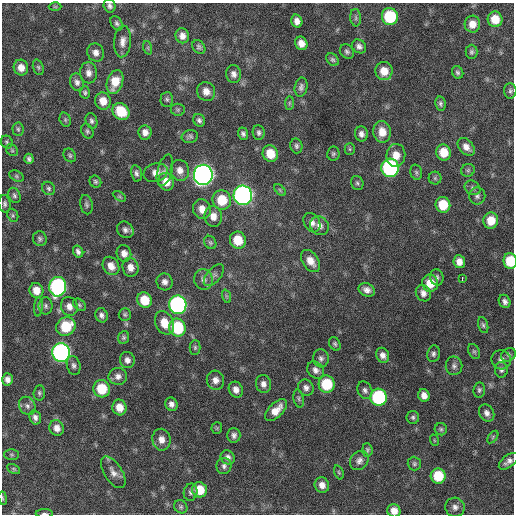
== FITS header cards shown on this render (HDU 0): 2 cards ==
NAXIS1  =                  512 / Axis length
NAXIS2  =                  512 / Axis length

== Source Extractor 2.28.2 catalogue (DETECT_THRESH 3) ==
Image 512 x 512 px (HDU 0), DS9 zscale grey, 1 PNG px = 1 image px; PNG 516 x 516 px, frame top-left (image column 1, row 512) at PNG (2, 3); each listed source drawn as its Kron ellipse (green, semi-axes under 4 px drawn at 4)
Background 642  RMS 19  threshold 58.3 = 3 sigma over >= 5 px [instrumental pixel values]
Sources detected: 185; all 185 listed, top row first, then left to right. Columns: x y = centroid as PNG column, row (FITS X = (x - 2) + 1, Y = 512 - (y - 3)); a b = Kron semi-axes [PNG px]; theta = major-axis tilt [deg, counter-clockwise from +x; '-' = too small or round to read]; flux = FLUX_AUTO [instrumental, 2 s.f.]
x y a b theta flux
110 6 7 6 - 4000
55 7 6 4 -1 1700
390 17 8 8 - 72000
356 18 9 5 -85 2900
495 19 8 7 - 23000
297 21 6 5 - 7800
117 23 8 5 -56 3200
472 24 8 7 - 14000
182 36 7 6 - 8000
123 41 16 8 85 9800
301 43 7 6 - 11000
359 46 7 6 - 5100
199 47 7 6 - 3300
148 48 7 4 -72 2100
347 51 8 6 -48 3400
96 52 9 8 - 7900
471 52 7 6 - 2900
333 60 7 5 -43 2800
38 67 8 5 -71 2600
21 68 8 7 - 11000
384 71 9 8 - 18000
458 72 6 5 - 2900
89 73 10 8 -84 7800
234 74 9 7 -77 6300
77 82 9 6 -72 5200
115 82 12 8 71 23000
301 87 10 6 79 4700
510 91 7 6 - 3000
85 92 6 5 - 2600
206 92 10 9 - 10000
167 99 7 6 - 2900
103 101 9 8 - 16000
289 103 7 4 90 2100
440 104 7 5 -78 3100
178 110 7 6 - 2500
121 111 9 7 -45 39000
65 120 7 5 -71 2400
199 120 6 5 - 3800
91 121 8 5 -71 3600
18 129 7 5 -86 2600
87 131 8 5 -63 2800
145 132 7 6 - 7800
382 132 11 9 -81 17000
259 133 7 6 - 3600
243 134 6 5 - 3600
361 134 7 6 - 6100
190 136 8 6 11 3200
7 142 6 6 - 2500
296 146 7 6 - 3300
466 147 10 7 -47 8700
350 149 5 5 - 1900
12 150 6 5 - 2100
444 152 8 7 - 24000
270 154 8 7 - 24000
333 154 7 6 - 2700
70 155 7 6 - 2600
396 155 11 9 84 16000
29 159 5 4 - 3400
390 168 9 8 - 240000
165 170 16 7 75 6300
180 170 10 9 - 10000
468 170 7 6 - 2600
416 172 8 5 -75 2900
136 173 8 5 -78 3900
156 173 12 9 16 8800
203 175 10 9 - 890000
16 176 7 5 -28 2300
435 178 6 6 - 2400
95 182 6 5 - 2500
166 182 9 7 -67 16000
357 183 7 6 - 2800
49 188 7 6 - 3000
473 188 8 6 -34 3700
280 190 7 4 -46 2000
14 195 8 5 -64 3000
243 195 10 9 - 510000
119 196 7 4 -31 1900
477 196 8 8 - 4500
222 200 10 9 - 37000
5 204 9 6 -83 3400
86 205 10 6 -79 3400
443 205 8 7 - 32000
202 209 10 9 - 13000
13 215 7 5 -70 2200
213 216 10 8 -82 12000
491 221 8 7 - 21000
312 223 10 7 -60 7400
320 226 10 8 -48 7400
125 230 9 7 -39 5100
40 239 7 7 - 3400
238 240 8 8 - 29000
210 242 7 5 -57 2500
78 251 6 5 - 4500
124 253 8 7 - 8000
310 261 12 8 -56 14000
510 261 8 6 -84 41000
459 262 6 6 - 9700
111 266 10 8 -59 11000
130 267 9 8 - 9900
214 275 13 6 49 5300
437 277 8 6 -78 3700
203 279 10 9 - 7000
462 279 4 2 - 5900
165 282 8 8 - 6500
430 283 8 8 - 22000
58 287 10 8 85 240000
36 290 7 7 - 15000
367 290 8 6 -25 7100
423 293 8 7 - 6700
226 296 7 4 -71 2000
144 300 8 7 - 31000
505 301 7 5 -64 4600
79 305 7 5 -41 2500
178 305 9 8 - 320000
46 306 8 7 - 3700
69 306 10 8 -68 9400
38 307 10 4 85 2600
125 314 6 6 - 2500
101 315 7 6 - 4700
164 323 12 9 -65 21000
483 325 8 5 -74 2900
66 326 10 9 - 44000
177 328 9 8 - 74000
123 337 6 5 - 2800
335 344 7 5 -62 2700
195 347 7 5 90 2500
474 351 8 5 -62 2500
61 353 9 9 - 430000
433 354 8 6 80 3900
383 355 8 6 -65 6600
508 355 8 6 35 3000
321 358 9 8 - 5100
127 360 8 7 - 6400
501 360 10 9 - 7000
74 365 10 6 -76 4500
454 366 9 8 - 4900
316 370 9 7 -49 6500
501 370 8 6 -88 4000
118 376 9 8 - 7000
7 379 6 5 - 6200
215 380 9 8 - 8700
263 384 9 7 -79 6800
327 384 8 8 - 53000
306 388 8 7 - 5500
102 389 9 8 - 42000
236 390 8 6 -63 7900
365 390 9 7 -63 4600
479 390 7 6 - 3000
39 393 7 6 - 2700
424 395 6 5 - 8200
379 397 8 8 - 150000
299 399 9 5 -78 2900
171 404 7 6 - 5700
27 406 9 8 - 5300
119 407 8 7 - 15000
276 410 14 7 45 15000
487 413 9 7 -61 6000
35 417 7 5 -75 5200
413 417 6 6 - 3100
57 428 8 7 - 8700
217 428 5 5 - 1800
441 429 6 6 - 2400
234 435 7 6 - 4900
493 437 7 3 54 1600
161 440 11 9 -81 11000
434 440 6 3 -72 1300
367 450 6 5 - 2600
12 455 7 5 -1 2300
228 457 7 6 - 5500
359 461 10 8 51 6300
508 461 11 6 38 6000
414 464 7 6 - 2700
224 466 8 7 - 4500
14 469 7 4 -27 2000
113 472 18 9 -57 9900
339 472 7 4 -70 1900
438 476 7 7 - 40000
322 485 8 7 - 9200
200 490 8 7 - 27000
191 492 8 7 - 3900
3 498 7 3 -81 1400
181 507 7 6 - 2700
455 507 10 9 - 6500
394 511 7 6 - 11000
44 514 8 3 0 2600
At the frame edge (FLAGS 8, measured only in part): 5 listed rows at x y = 110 6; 510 261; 3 498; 394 511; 44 514